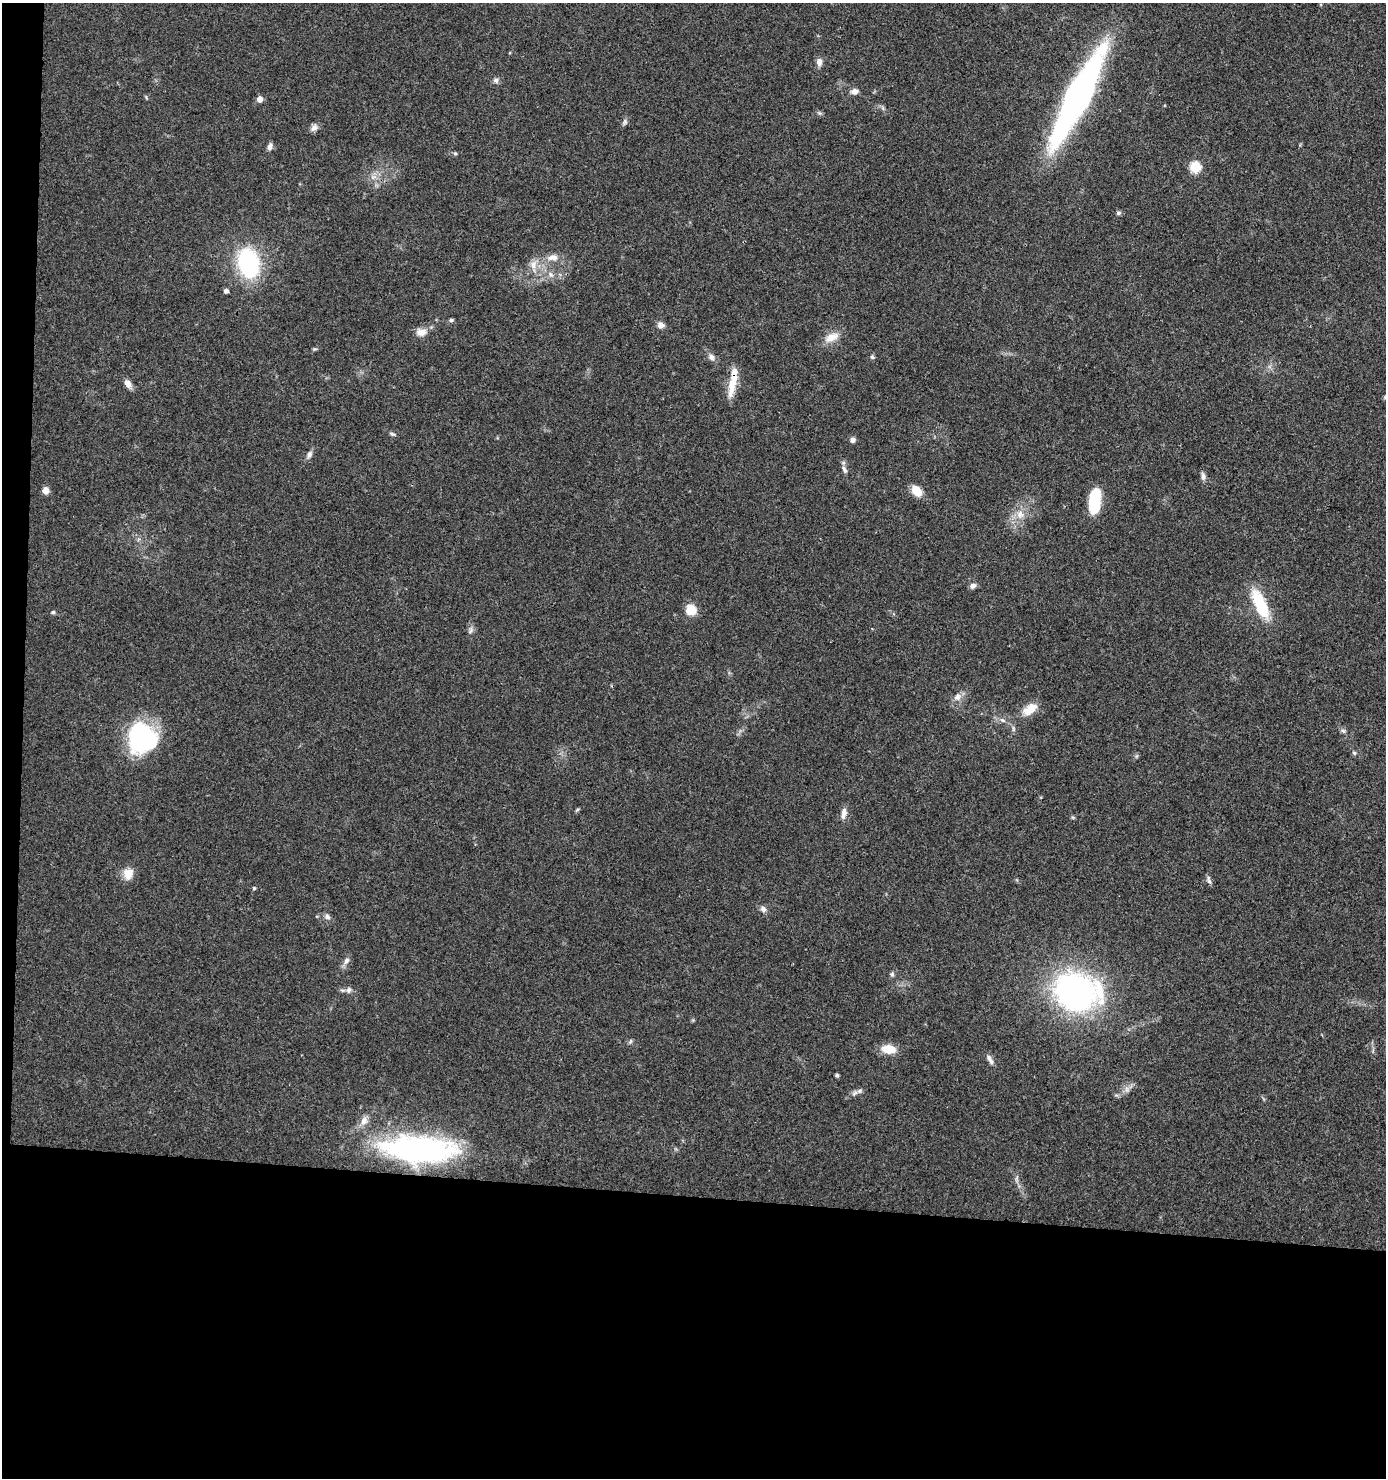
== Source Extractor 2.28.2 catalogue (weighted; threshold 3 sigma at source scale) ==
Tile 7 of 3 x 3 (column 1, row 3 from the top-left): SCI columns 103-1486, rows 1-1476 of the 4448 x 4427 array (HDU 1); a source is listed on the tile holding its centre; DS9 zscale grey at full resolution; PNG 1388 x 1480 px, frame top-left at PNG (2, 3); no overlay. Shown black and unused: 21% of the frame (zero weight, under 3 of 4 exposures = <1% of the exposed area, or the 3 px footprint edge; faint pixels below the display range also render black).
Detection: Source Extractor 2.28.2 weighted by HDU 2 'WHT'; one run over the whole footprint, this tile lists its part. Background 0.078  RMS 0.0058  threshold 0.0262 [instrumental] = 3 sigma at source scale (4.5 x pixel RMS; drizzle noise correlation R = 1.50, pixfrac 1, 0.05/0.05 arcsec/px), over >= 5 px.
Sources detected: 67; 2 inside a brighter listed object's ellipse — not listed separately; the other 65 listed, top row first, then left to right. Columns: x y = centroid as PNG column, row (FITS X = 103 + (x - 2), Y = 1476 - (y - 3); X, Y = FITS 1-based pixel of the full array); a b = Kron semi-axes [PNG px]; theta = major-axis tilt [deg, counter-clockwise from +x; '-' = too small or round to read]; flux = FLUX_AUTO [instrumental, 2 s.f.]
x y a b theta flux
819 62 9 7 -88 3.1
496 80 7 6 - 1.9
855 91 8 6 2 3.2
1077 97 79 17 63 280
260 99 5 5 - 4.4
625 122 9 5 80 1.4
314 128 10 7 40 2.7
269 146 9 5 77 2.2
455 153 5 4 - 0.88
1195 167 6 5 - 43
373 177 7 5 34 1.9
1119 213 6 4 89 0.99
553 257 15 9 3 5.4
248 263 20 14 -75 80
533 265 12 10 81 5.2
551 275 9 7 -48 2.8
226 291 4 4 - 2
451 320 6 4 2 1.1
661 325 9 7 -18 3
421 332 14 9 0 4.7
831 337 22 10 23 7.1
711 357 9 7 -50 2.5
872 357 5 5 - 0.99
128 383 11 7 -56 3.7
732 384 34 10 81 11
1385 397 5 5 - 0.83
392 434 9 3 -13 0.97
853 440 6 6 - 2
309 454 10 6 65 2.2
844 470 10 5 -68 2
1203 476 12 5 -79 2
46 491 7 6 - 3.9
916 491 10 7 -46 11
1094 501 25 10 84 28
1020 514 11 10 - 5.4
973 586 9 7 32 2.1
1260 604 34 12 -65 26
691 610 11 10 - 10
53 612 5 5 - 0.92
471 630 11 5 62 1.8
957 697 12 9 55 3.8
1030 709 21 11 35 8.6
1002 720 9 5 -26 2
1343 731 7 5 -42 1.3
142 738 30 28 -61 71
1354 753 6 5 - 0.95
577 810 6 3 21 0.72
844 812 12 8 89 3.4
128 874 15 13 73 6.7
1209 880 12 5 -81 1.7
254 888 4 4 - 0.73
763 909 8 7 - 2.3
327 917 8 7 - 1.9
346 961 10 7 58 2.5
892 974 6 6 - 1.2
349 990 8 6 73 2
1076 992 34 27 -11 210
631 1041 6 4 70 0.86
889 1049 16 9 -7 9.9
990 1059 14 6 -61 2.7
837 1075 4 3 - 1
1127 1089 9 4 -82 1.7
860 1091 9 6 27 1.9
364 1121 12 9 65 4.3
420 1150 82 28 -4 150
Isophote crosses this tile's border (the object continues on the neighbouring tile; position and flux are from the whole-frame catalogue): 1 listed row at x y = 1385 397